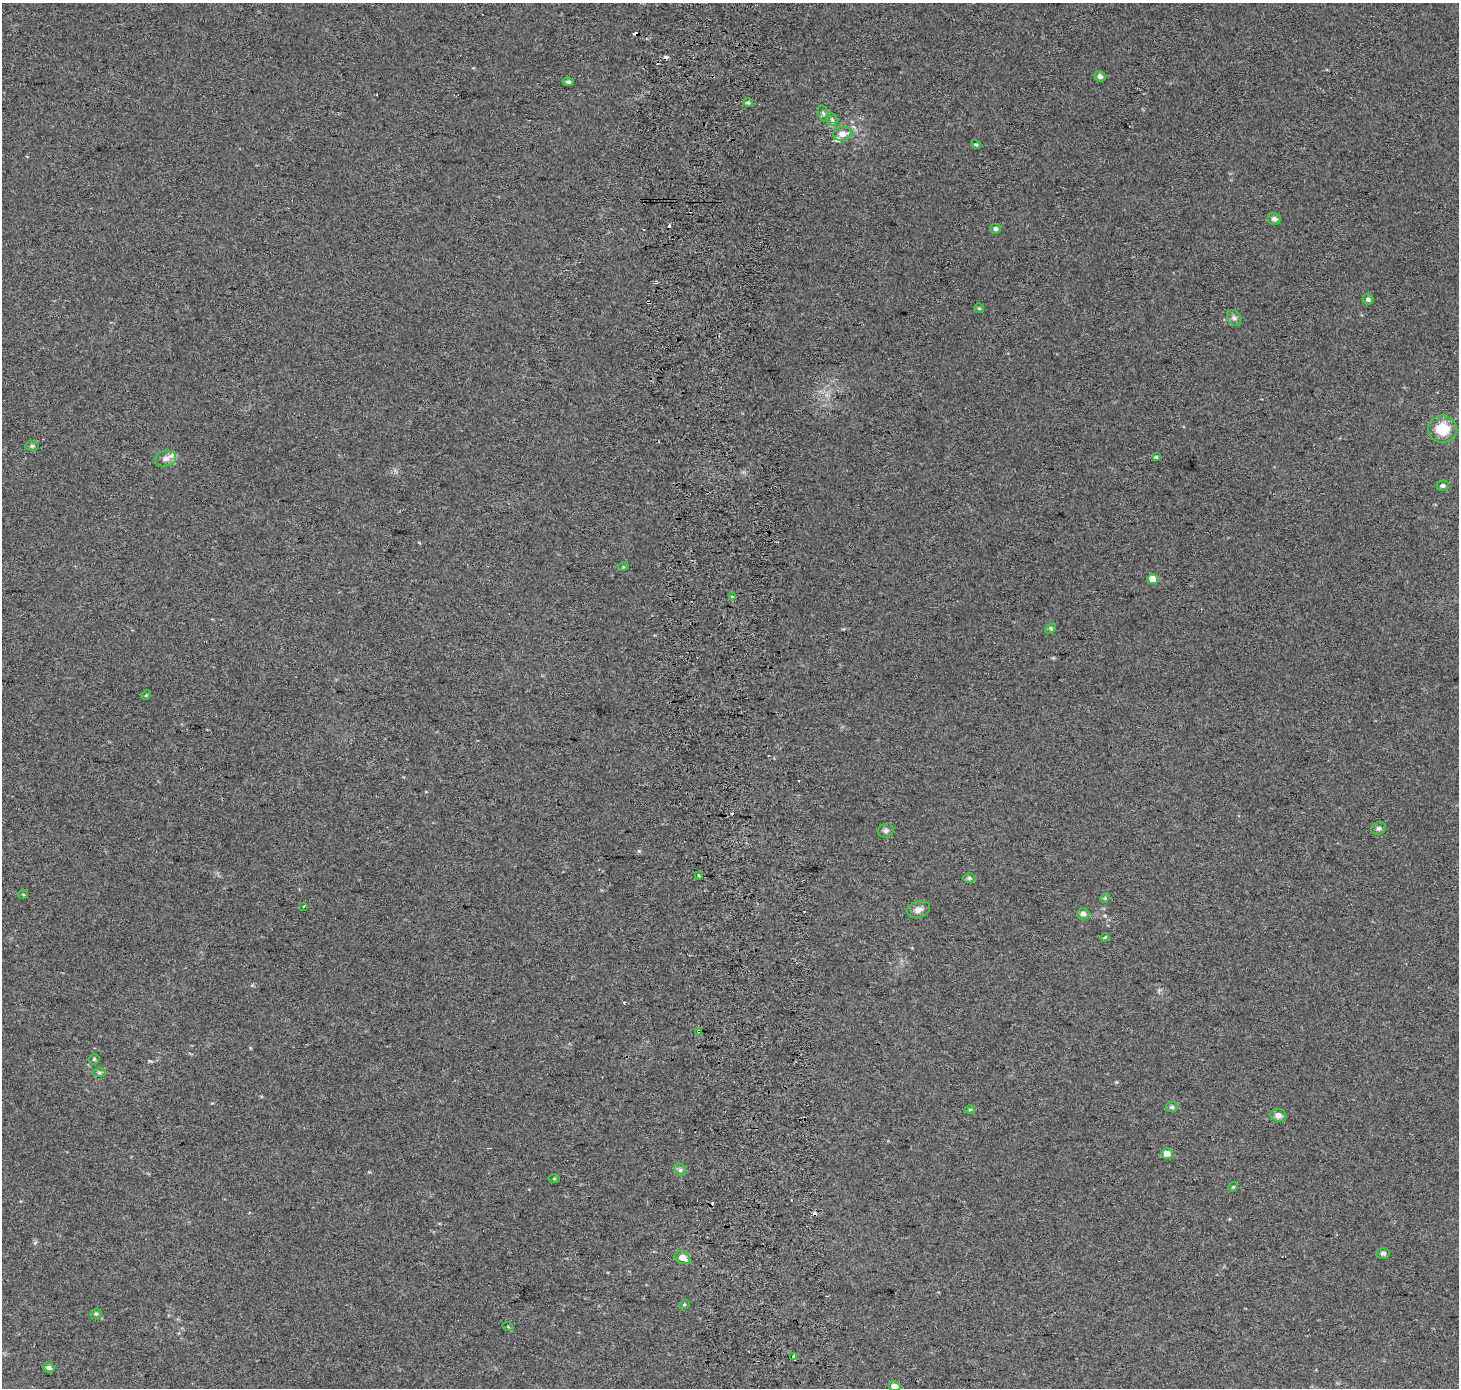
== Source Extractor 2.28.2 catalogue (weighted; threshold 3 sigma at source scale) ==
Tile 5 of 3 x 3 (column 2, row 2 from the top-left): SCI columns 1529-2985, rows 1388-2773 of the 4514 x 4169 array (HDU 1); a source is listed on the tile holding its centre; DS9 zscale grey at full resolution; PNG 1461 x 1390 px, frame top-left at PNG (2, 3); each listed source drawn as its Kron ellipse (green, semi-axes under 4 px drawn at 4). Shown black and unused: <1% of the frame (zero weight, under 2 of 3 exposures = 2% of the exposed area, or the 3 px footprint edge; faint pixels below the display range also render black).
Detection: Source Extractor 2.28.2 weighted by HDU 2 'WHT'; one run over the whole footprint, this tile lists its part. Background 0.0549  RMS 0.012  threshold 0.054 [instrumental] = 3 sigma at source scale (4.5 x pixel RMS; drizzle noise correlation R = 1.50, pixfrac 1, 0.0396/0.0396 arcsec/px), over >= 5 px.
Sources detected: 59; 8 cosmic-ray / hot-pixel residue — neither listed nor drawn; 1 inside a brighter listed object's ellipse — not listed separately; the other 50 listed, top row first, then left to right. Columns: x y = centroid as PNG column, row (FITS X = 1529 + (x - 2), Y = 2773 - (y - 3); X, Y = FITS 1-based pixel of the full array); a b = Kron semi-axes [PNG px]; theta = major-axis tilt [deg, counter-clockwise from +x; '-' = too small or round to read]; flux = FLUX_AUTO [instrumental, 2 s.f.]
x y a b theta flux
1100 76 6 5 - 4.5
568 82 5 4 - 2.7
748 102 5 4 - 1.9
823 114 8 5 -71 2.9
832 119 7 5 -67 2.7
842 134 9 7 12 9.1
976 145 5 4 - 1.6
1274 219 7 6 - 4.3
996 229 5 5 - 3
1368 299 6 5 - 3.4
979 308 5 4 - 1.4
1234 318 8 6 -56 3.5
1442 429 14 13 - 29
32 446 6 5 - 2.2
1156 457 4 4 - 1.6
165 459 11 7 8 7
1443 486 6 5 - 3
623 567 5 3 - 1.2
1153 579 5 5 - 15
732 597 3 3 - 1.9
1051 628 6 4 46 1.8
146 695 5 4 - 1.3
1378 828 7 6 - 3.3
886 830 8 6 24 3.2
698 875 3 3 - 2.8
969 878 6 4 -1 2.2
23 894 5 3 - 1.1
1105 898 5 4 - 1.4
304 906 3 2 - 1
918 909 12 8 17 6.3
1083 914 6 5 - 5.6
1105 937 4 3 - 1.2
698 1031 4 3 - 3.9
94 1059 6 4 46 1.6
99 1073 7 4 -1 2.1
1172 1107 6 5 - 2.6
970 1110 5 3 - 1.4
1278 1115 8 6 -16 5.6
1167 1153 6 5 - 11
680 1170 7 5 -45 2.6
554 1178 6 4 -1 1.4
1233 1187 5 4 - 1.3
1383 1253 7 5 1 2.9
682 1258 8 6 -26 10
684 1305 5 3 - 1.3
96 1314 5 5 - 1.9
508 1327 5 3 - 1.1
794 1357 4 3 - 18
49 1367 6 4 -13 3.5
895 1386 6 5 - 8
Overlapping masked pixels (flux is a lower limit): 1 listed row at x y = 698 1031